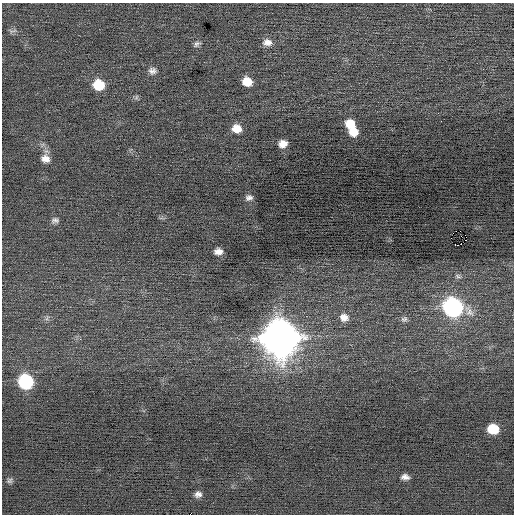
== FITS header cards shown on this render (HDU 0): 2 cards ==
NAXIS1  =                  512 / Axis length
NAXIS2  =                  512 / Axis length

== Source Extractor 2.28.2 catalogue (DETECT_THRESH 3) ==
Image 512 x 512 px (HDU 0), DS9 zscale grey, 1 PNG px = 1 image px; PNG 516 x 516 px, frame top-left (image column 1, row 512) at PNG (2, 3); no overlay
Background -0.0101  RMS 0.69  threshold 2.06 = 3 sigma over >= 5 px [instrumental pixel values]
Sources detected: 31; all 31 listed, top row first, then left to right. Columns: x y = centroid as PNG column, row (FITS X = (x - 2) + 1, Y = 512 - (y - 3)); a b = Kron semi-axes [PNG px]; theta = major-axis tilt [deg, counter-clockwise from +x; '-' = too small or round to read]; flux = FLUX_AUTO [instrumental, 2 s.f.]
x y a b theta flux
13 31 12 3 20 81
267 42 12 9 -3 320
197 44 10 7 40 130
152 71 9 8 - 200
247 82 9 8 - 710
99 85 10 9 - 1200
137 97 7 4 70 75
350 124 10 9 - 740
237 128 10 8 -8 520
353 132 9 9 - 560
283 144 8 7 - 380
45 159 12 10 -27 350
249 197 9 7 11 160
55 220 9 7 6 150
460 231 2 2 - 170
465 235 2 2 - 370
465 240 2 2 - 190
455 244 3 2 - 150
458 245 3 2 - 7300
218 251 8 6 3 280
458 276 7 5 -30 98
453 307 11 10 - 12000
344 317 11 10 - 330
47 318 7 4 72 93
404 319 9 7 18 120
280 338 15 14 - 110000
26 382 10 9 - 4400
493 429 9 8 - 1200
405 477 8 6 -8 210
10 481 8 7 - 110
198 494 7 6 - 190